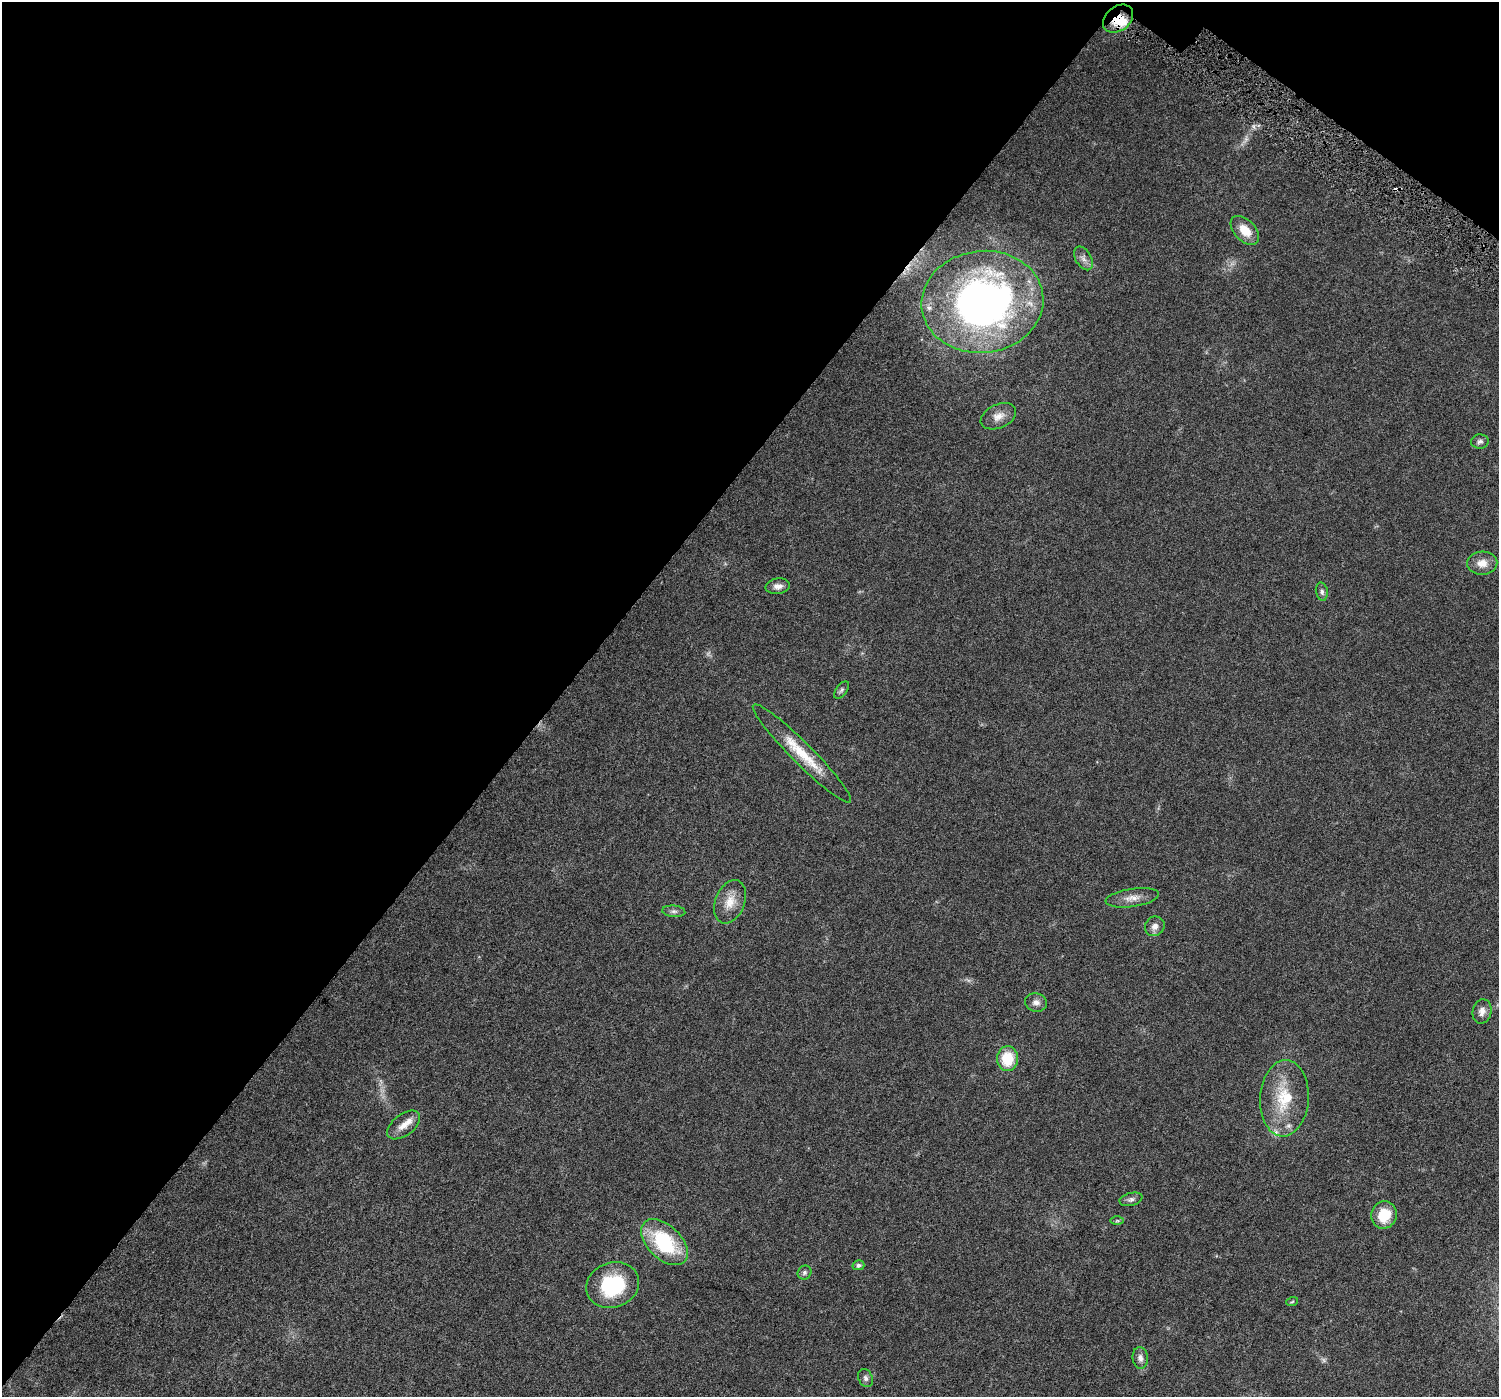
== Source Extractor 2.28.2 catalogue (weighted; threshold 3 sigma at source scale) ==
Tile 2 of 4 x 4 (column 2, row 1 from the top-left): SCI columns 1522-3018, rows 4505-5899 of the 6108 x 6152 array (HDU 1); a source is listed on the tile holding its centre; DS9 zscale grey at full resolution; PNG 1501 x 1399 px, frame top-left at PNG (2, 2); each listed source drawn as its Kron ellipse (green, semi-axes under 4 px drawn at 4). Shown black and unused: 39% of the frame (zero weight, under 5 of 10 exposures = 4% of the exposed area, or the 3 px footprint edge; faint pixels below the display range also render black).
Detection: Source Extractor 2.28.2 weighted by HDU 2 'WHT'; one run over the whole footprint, this tile lists its part. Background 0.0241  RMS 0.002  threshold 0.00802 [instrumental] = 3 sigma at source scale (4.09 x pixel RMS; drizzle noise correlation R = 1.36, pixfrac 0.8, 0.0396/0.0396 arcsec/px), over >= 5 px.
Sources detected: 37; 2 too faint to see at this stretch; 1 cosmic-ray / hot-pixel residue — neither listed nor drawn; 4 inside a brighter listed object's ellipse — not listed separately; the other 30 listed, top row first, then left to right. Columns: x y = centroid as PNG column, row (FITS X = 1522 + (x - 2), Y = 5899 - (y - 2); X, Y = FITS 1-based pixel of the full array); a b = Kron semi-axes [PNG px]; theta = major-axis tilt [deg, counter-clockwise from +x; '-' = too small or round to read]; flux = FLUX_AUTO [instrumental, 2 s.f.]
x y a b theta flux
1118 19 17 12 38 4.2
1245 230 17 10 -46 3
1083 258 13 7 -60 0.93
982 302 61 51 6 85
998 416 18 12 24 1.8
1480 441 9 7 6 0.55
1482 563 15 11 4 2
778 586 12 7 9 1.1
1322 592 9 6 -79 0.51
842 690 10 5 52 0.46
802 753 68 10 -45 6.7
1132 898 27 9 8 1.9
730 902 22 14 69 3
674 911 11 5 -5 0.6
1155 926 10 9 - 1.1
1036 1002 11 9 -11 0.94
1482 1011 12 9 76 1.2
1007 1059 12 10 -90 5.5
1284 1098 38 24 86 8.9
404 1125 19 10 38 1.9
1131 1199 11 6 13 0.63
1384 1215 14 12 68 5.1
1117 1221 7 4 0 0.3
664 1242 28 16 -44 13
858 1265 6 5 - 0.53
805 1273 7 6 - 0.51
613 1285 27 22 20 13
1292 1302 6 3 20 0.21
1140 1358 11 7 -83 0.82
866 1378 9 7 -67 0.63
Overlapping masked pixels (flux is a lower limit): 1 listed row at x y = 1118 19